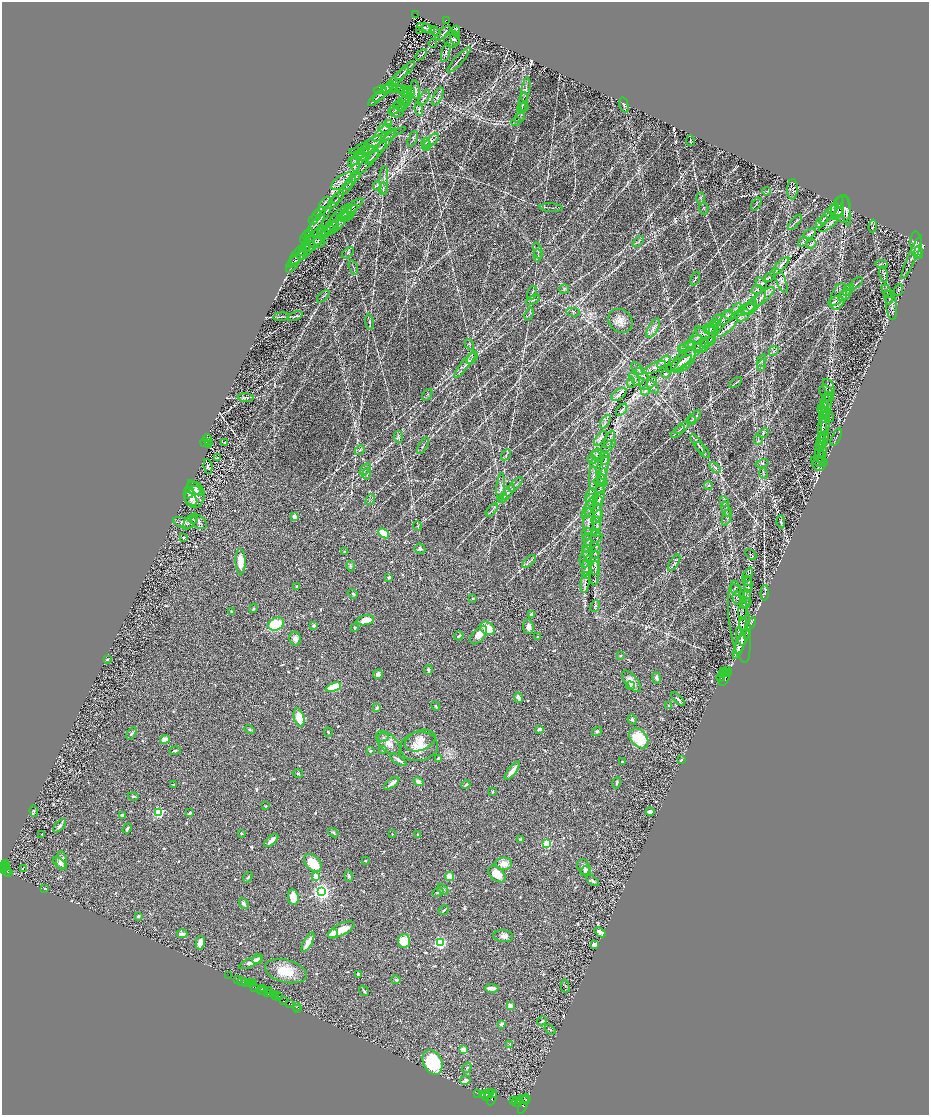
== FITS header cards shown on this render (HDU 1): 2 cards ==
NAXIS1  =                 1854
NAXIS2  =                 2225

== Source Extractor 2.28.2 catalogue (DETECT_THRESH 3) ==
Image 1854 x 2225 px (HDU 1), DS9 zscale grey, zoomed out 1/2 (1 PNG px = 2 x 2 image px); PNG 931 x 1117 px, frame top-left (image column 2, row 2225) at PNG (2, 2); each listed source drawn as its Kron ellipse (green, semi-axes under 4 px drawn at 4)
Background 0.515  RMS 0.024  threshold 0.0729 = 3 sigma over >= 5 px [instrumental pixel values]
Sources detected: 1016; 53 cannot appear on this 1/2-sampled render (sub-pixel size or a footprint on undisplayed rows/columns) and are neither listed nor drawn; of the other 963, the 500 brightest by FLUX_AUTO listed and drawn (463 fainter detections omitted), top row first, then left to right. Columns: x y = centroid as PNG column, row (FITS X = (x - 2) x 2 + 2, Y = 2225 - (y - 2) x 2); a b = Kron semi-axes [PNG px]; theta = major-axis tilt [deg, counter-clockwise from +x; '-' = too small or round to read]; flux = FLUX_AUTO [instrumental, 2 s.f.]
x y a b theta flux
415 15 3 2 - 10
446 20 3 2 - 31
425 28 7 1 -20 7
428 29 7 1 -26 7.1
420 31 2 1 - 35
456 31 6 2 -83 7.9
435 32 6 2 -36 5.4
443 33 9 2 42 7.8
452 39 8 7 - 15
455 39 6 4 -60 7.3
433 43 4 1 - 6.5
446 52 10 4 77 11
421 55 7 2 42 5.5
459 60 16 2 48 12
405 71 13 2 43 11
395 80 18 2 44 15
387 88 6 4 31 7.8
397 88 8 3 -16 8.7
386 89 12 4 5 15
402 89 7 3 -4 8.1
415 90 9 3 -82 12
526 90 12 3 81 15
404 91 5 3 - 7.5
407 91 5 3 - 7.7
384 92 14 3 44 10
409 93 6 5 - 12
438 96 10 2 65 8
377 97 12 1 44 8.4
424 98 9 3 56 9.8
403 101 5 3 - 5.9
405 101 5 3 - 6
523 102 10 3 80 17
401 104 15 5 40 19
624 105 8 3 -76 7.1
400 106 6 2 -11 6.1
403 106 6 3 61 6.6
522 107 5 3 - 7.7
524 107 4 3 - 6.6
419 109 7 3 -80 8.7
397 112 7 5 11 13
520 117 6 3 40 6.1
516 121 5 3 - 5.5
388 123 4 3 - 9.9
384 128 5 3 - 6
382 133 11 4 45 17
413 139 8 3 66 7.4
377 140 31 4 23 33
387 140 15 2 52 11
431 141 10 3 45 13
690 141 5 1 - 5.4
426 142 4 4 - 7.8
371 145 13 5 39 19
427 145 5 3 - 6.6
381 147 21 2 48 16
362 152 10 2 44 8.9
366 152 10 4 25 14
376 153 15 2 50 11
359 155 5 3 - 6.2
362 157 8 3 0 8.7
354 161 7 3 46 8.8
367 162 16 2 48 15
355 165 7 3 -82 6.2
355 178 7 3 34 7.2
384 180 14 3 88 18
342 181 12 6 35 25
350 183 8 2 53 7.1
377 186 4 3 - 5.3
346 188 9 2 52 5.7
383 189 6 3 86 8.7
793 189 10 5 88 16
766 191 4 3 - 5.9
338 197 8 2 49 5.9
701 198 5 3 - 5.7
325 203 7 3 42 7.8
334 203 7 1 49 6.9
756 204 7 2 57 5.4
352 208 14 3 40 17
551 208 11 2 -4 6.1
704 208 6 4 -85 6.9
837 208 12 6 72 57
833 209 5 3 - 8.4
843 209 14 8 -90 31
846 211 15 3 -83 18
320 212 6 4 26 6.3
839 212 5 4 - 10
349 213 11 3 45 12
829 213 14 3 48 15
344 214 9 2 42 6.9
317 216 6 3 47 6.9
347 216 6 3 9 8.7
344 217 5 3 - 7.7
320 219 17 2 50 13
314 220 5 3 - 5.2
338 220 19 7 50 34
334 222 8 4 75 11
795 222 9 1 48 6.9
822 222 7 3 49 7.5
315 225 13 2 48 12
828 225 11 4 35 12
873 226 6 2 82 7.3
333 227 6 4 25 9.7
329 228 10 4 44 18
328 232 8 3 48 11
323 233 6 5 - 14
308 234 7 2 52 7.7
809 234 7 3 29 8.2
305 237 7 2 52 6.1
320 238 8 2 49 9.4
315 241 11 5 -13 19
638 241 6 2 45 5.4
803 242 5 3 - 6
310 243 9 5 85 11
811 244 5 4 - 6.7
916 245 14 5 -85 25
305 249 8 2 52 7.4
306 251 23 4 40 28
538 251 8 3 -74 10
919 252 6 2 -82 8.5
300 253 14 6 47 24
348 253 7 3 41 7.5
302 254 6 4 52 7.7
538 255 6 2 85 6.8
912 257 23 2 67 16
297 259 11 2 43 8.8
293 263 11 5 56 16
881 264 6 3 -5 6.1
353 267 7 2 -69 5.2
780 267 13 2 46 13
884 275 8 3 -80 7.8
770 277 5 4 - 6
695 279 7 3 71 6.7
781 281 13 4 -67 15
856 283 8 2 39 6.6
761 284 7 3 -51 5.5
564 289 5 4 - 6.3
757 290 6 3 20 6.3
848 290 7 4 49 9.3
899 290 6 3 66 5.9
887 291 7 4 -56 7.7
532 293 7 2 72 7
845 295 7 2 40 8.1
323 296 7 3 44 7.5
839 296 13 7 73 35
888 297 7 2 -75 7.1
760 299 9 4 61 17
533 300 7 3 25 8.2
835 301 8 4 27 13
756 302 22 5 37 40
892 306 13 5 -84 22
750 307 9 3 46 12
737 309 6 3 47 9.7
748 309 8 5 2 13
573 312 7 4 -10 9.1
529 314 7 2 70 5.3
729 315 6 4 -24 7.5
742 315 8 6 22 18
295 316 8 2 23 5.3
281 317 8 2 7 6.1
726 318 9 3 50 11
620 321 13 11 -42 39
716 321 7 3 50 10
369 322 8 2 -80 7.9
711 327 7 3 63 10
714 327 8 3 68 9.9
728 327 14 3 44 20
653 328 11 4 59 17
709 330 6 3 -24 6.7
702 332 9 2 -39 6.7
702 337 17 9 44 48
693 342 10 2 33 13
708 342 8 4 25 11
469 344 6 3 -58 5.8
690 345 6 4 6 6.2
687 346 8 3 12 9.3
705 346 6 2 72 7.2
700 348 6 4 -17 7.8
682 349 4 3 - 6.2
774 351 5 3 - 7.9
691 355 24 5 46 41
472 358 7 4 50 12
683 361 15 8 46 36
762 361 6 3 67 8.6
664 362 8 4 40 11
465 364 16 4 52 26
679 364 15 4 29 22
762 365 6 3 72 6.9
655 368 12 4 26 19
637 369 7 3 -49 9.2
642 374 8 3 -44 9.6
666 374 4 4 - 5.2
634 379 8 3 -59 7.9
631 382 6 4 83 8.5
649 383 9 5 31 16
736 383 7 2 37 5.3
653 387 8 2 -50 6.3
829 387 9 5 -67 15
646 391 5 3 - 6
827 393 9 6 -50 15
619 394 8 5 34 16
427 395 6 3 50 7.1
246 398 8 4 -2 9.4
825 401 7 3 82 6.3
827 405 13 2 82 13
825 409 8 3 -81 8.3
622 410 7 3 52 8.7
826 414 10 5 -49 14
695 417 8 3 47 10
824 417 6 3 64 6.6
692 420 5 4 - 6.9
605 422 7 2 58 6.9
823 423 16 3 86 16
825 423 13 3 87 16
682 428 8 2 39 6.5
822 429 14 4 86 17
678 431 8 3 39 7.8
763 433 5 4 - 8.7
398 437 6 3 -85 8.7
836 437 10 2 64 6.5
207 439 5 3 - 490
600 439 9 3 54 10
609 439 9 2 68 9.4
824 439 8 4 70 16
758 440 5 2 - 5.3
821 441 9 2 73 7.8
205 442 4 2 - 700
225 442 2 1 - 60
208 443 2 1 - 91
698 444 11 3 -58 13
208 445 2 2 - 220
423 446 9 2 59 7.1
608 446 8 2 36 5.6
360 450 5 3 - 6.5
702 450 10 3 -48 10
820 452 11 3 89 13
822 452 6 3 82 7.6
597 453 5 3 - 6.2
506 455 6 2 55 5.8
597 456 6 3 -44 7.6
218 457 2 1 - 25
822 457 7 2 -89 5.6
592 459 4 3 - 6.6
605 459 6 4 75 7.6
820 461 8 5 -17 11
595 463 5 4 - 7.7
762 463 7 3 14 6.7
819 464 7 6 - 9.7
208 466 7 3 -83 9.9
715 468 6 3 -46 7.5
365 469 7 3 53 7.4
603 471 16 4 74 22
367 474 6 3 81 7.1
763 474 5 3 - 5.6
602 476 8 3 78 10
593 479 12 3 -87 17
602 480 6 3 -90 8
601 482 7 3 -13 6.4
516 484 9 2 46 7.1
708 485 4 4 - 5.8
195 488 10 4 -47 15
501 488 15 4 87 20
195 490 5 4 - 12
600 490 4 3 - 5.7
508 492 9 2 52 8.4
189 493 6 5 - 8.4
194 495 13 10 -85 66
591 495 7 4 65 12
503 498 5 3 - 6.4
600 498 7 4 63 12
191 499 7 5 -49 20
370 499 6 2 54 5.4
590 500 6 3 82 6.1
598 501 6 5 - 6.6
724 502 5 3 - 7.4
589 507 13 4 58 19
726 509 8 3 -77 8.2
492 510 8 2 48 6.3
589 513 5 3 - 5.8
598 513 10 4 -82 15
295 517 4 3 - 16
597 517 8 3 56 7.2
727 517 9 3 70 9.4
194 520 4 2 - 5.9
589 521 14 5 87 22
190 522 10 5 47 23
199 522 8 5 -38 15
781 522 6 3 -82 7.8
183 523 11 5 -16 21
597 524 7 2 -82 7.2
418 526 5 4 - 6.8
384 533 6 4 -41 130
596 533 4 4 - 6
587 534 6 5 - 10
183 537 3 2 - 5.4
597 538 6 4 32 5.6
588 540 6 4 88 8.5
587 546 7 4 69 10
420 549 5 5 - 10
344 551 3 2 - 5.5
596 551 7 3 74 9.7
587 554 7 3 -70 9.3
751 554 6 4 -44 6.1
586 559 8 6 81 16
529 561 8 2 41 8.6
240 562 12 5 -88 71
595 563 12 4 89 22
674 563 9 3 57 13
351 566 5 4 - 8.1
587 566 11 4 76 19
586 570 9 4 -81 15
595 573 12 4 85 17
748 575 8 2 67 5.8
389 577 3 3 - 13
747 581 5 3 - 7.1
585 582 11 4 82 17
748 585 7 3 88 9.1
297 587 3 3 - 6
736 590 6 4 -59 8.8
765 593 8 3 86 5.6
353 594 5 3 - 5.7
737 597 7 4 -87 10
473 598 2 2 - 16
746 599 9 2 85 7.7
746 603 6 5 - 8.2
595 606 6 2 63 5.3
253 608 4 3 - 8.1
231 611 2 2 - 16
743 611 9 2 83 6.8
531 615 2 2 - 31
365 620 9 5 13 66
739 622 41 10 -82 100
751 623 7 4 49 7.3
276 624 8 6 25 230
743 625 8 3 -82 7.7
314 626 2 2 - 40
528 627 7 5 -83 23
355 628 3 3 - 6.8
487 628 8 6 -37 76
479 635 11 6 50 47
459 636 5 2 - 11
741 636 10 4 -76 29
538 637 3 3 - 9.8
295 639 7 5 -75 21
742 641 14 5 64 40
739 646 13 4 68 35
620 656 3 3 - 5.4
107 659 3 2 - 5.6
428 670 5 3 - 8.3
727 671 2 1 - 270
724 672 2 2 - 570
722 673 3 2 - 1300
725 673 4 2 - 1600
729 673 4 2 - 870
378 674 5 5 - 17
721 677 4 2 - 990
656 678 6 4 -79 13
725 678 9 3 65 3300
631 681 13 6 -51 47
630 686 4 3 - 5.9
334 687 8 4 20 210
519 698 5 3 - 26
678 699 8 2 -45 11
436 706 5 4 - 5.8
668 706 2 2 - 6.1
377 707 3 3 - 8
299 717 9 5 -75 91
632 720 5 4 - 7.3
250 729 5 3 - 6.7
540 729 4 2 - 17
328 732 4 3 - 6.2
597 732 5 4 - 7.6
131 733 7 3 54 7.4
383 737 5 3 - 7.8
639 738 11 8 -47 190
165 739 5 4 - 32
420 740 16 10 21 49
388 743 15 8 -45 43
419 746 18 14 10 73
175 750 6 3 11 6.1
383 750 3 3 - 6.7
370 751 4 3 - 7.3
439 758 2 2 - 38
398 760 9 3 -35 14
682 760 3 2 - 6.2
622 762 2 2 - 12
512 771 11 3 53 32
298 773 5 3 - 5.7
418 782 5 3 - 18
392 783 9 2 38 26
617 783 6 3 71 7.7
173 785 3 2 - 7.5
466 785 4 2 - 12
492 792 3 2 - 6.3
133 796 5 2 - 5.7
266 806 2 2 - 12
34 811 6 3 -86 7.2
158 812 3 3 - 700
650 812 4 3 - 18
190 813 3 2 - 15
122 815 4 2 - 13
60 826 8 4 46 11
127 828 5 2 - 12
241 833 3 3 - 5.4
333 833 5 3 - 9.1
42 834 2 2 - 9.1
392 834 2 2 - 6.8
418 834 3 2 - 7
521 839 3 3 - 10
271 841 8 3 41 33
547 844 3 3 - 470
61 860 9 5 -89 32
365 861 2 2 - 11
5 863 2 2 - 40
60 863 8 4 -44 14
313 863 10 7 -47 140
504 864 8 6 2 49
4 865 2 2 - 110
6 866 4 2 - 340
584 867 8 6 -70 20
5 868 3 1 - 190
2 869 2 2 - 680
23 869 2 1 - 63
6 871 5 2 - 370
586 871 5 5 - 22
9 873 3 2 - 180
497 874 10 6 -43 67
316 876 3 2 - 110
349 876 6 3 -86 7.5
248 877 6 3 55 5.3
450 877 4 4 - 81
593 881 7 3 -34 6.8
45 889 4 2 - 8.2
443 889 6 4 -47 10
322 892 3 3 - 2300
438 892 5 3 - 7.7
293 897 8 5 -82 47
244 904 6 3 -53 16
444 910 5 2 - 5.8
139 916 3 2 - 15
341 930 14 6 26 74
600 932 6 3 -38 21
182 934 5 3 - 21
333 934 5 3 - 65
503 936 10 6 -8 26
404 941 7 6 - 77
308 942 11 3 61 65
200 943 7 4 76 44
440 943 3 3 - 890
594 945 3 3 - 27
258 959 6 4 22 10
250 963 12 4 25 33
286 971 21 11 -14 120
358 974 4 3 - 5.8
228 975 3 1 - 34
238 979 2 2 - 210
396 980 4 3 - 8.9
241 981 2 1 - 700
251 982 2 1 - 20
245 983 4 3 - 99
249 983 2 1 - 36
254 984 2 1 - 180
565 986 6 3 -77 6.1
255 987 4 2 - 480
492 988 6 3 -1 43
262 989 4 2 - 440
261 990 4 1 - 130
264 991 3 2 - 220
269 991 2 1 - 380
364 991 5 2 - 6.4
267 993 2 2 - 240
271 994 3 2 - 410
275 994 3 2 - 580
276 996 3 3 - 57
278 996 3 2 - 200
283 1001 4 2 - 340
289 1003 3 2 - 550
510 1006 2 2 - 120
296 1007 2 1 - 30
298 1008 2 1 - 33
542 1021 5 3 - 6.3
501 1024 2 2 - 20
550 1030 6 3 -39 5.3
510 1044 3 3 - 6.1
463 1050 4 3 - 55
433 1062 13 9 -64 220
467 1068 5 3 - 6.5
465 1080 5 3 - 32
478 1093 2 1 - 120
492 1093 3 2 - 1800
489 1094 5 2 - 2700
482 1095 3 2 - 2700
485 1095 5 2 - 3400
487 1097 3 3 - 2600
492 1098 8 3 65 3200
527 1099 3 2 - 450
520 1100 4 2 - 1700
524 1100 6 2 -29 2200
514 1101 4 2 - 2400
516 1102 5 2 - 2800
518 1103 2 2 - 1700
523 1104 10 3 70 3200
At the frame edge (FLAGS 8, measured only in part): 1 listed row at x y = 2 869
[463 fainter detections neither listed nor drawn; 53 sub-pixel or undisplayed-footprint detections neither listed nor drawn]